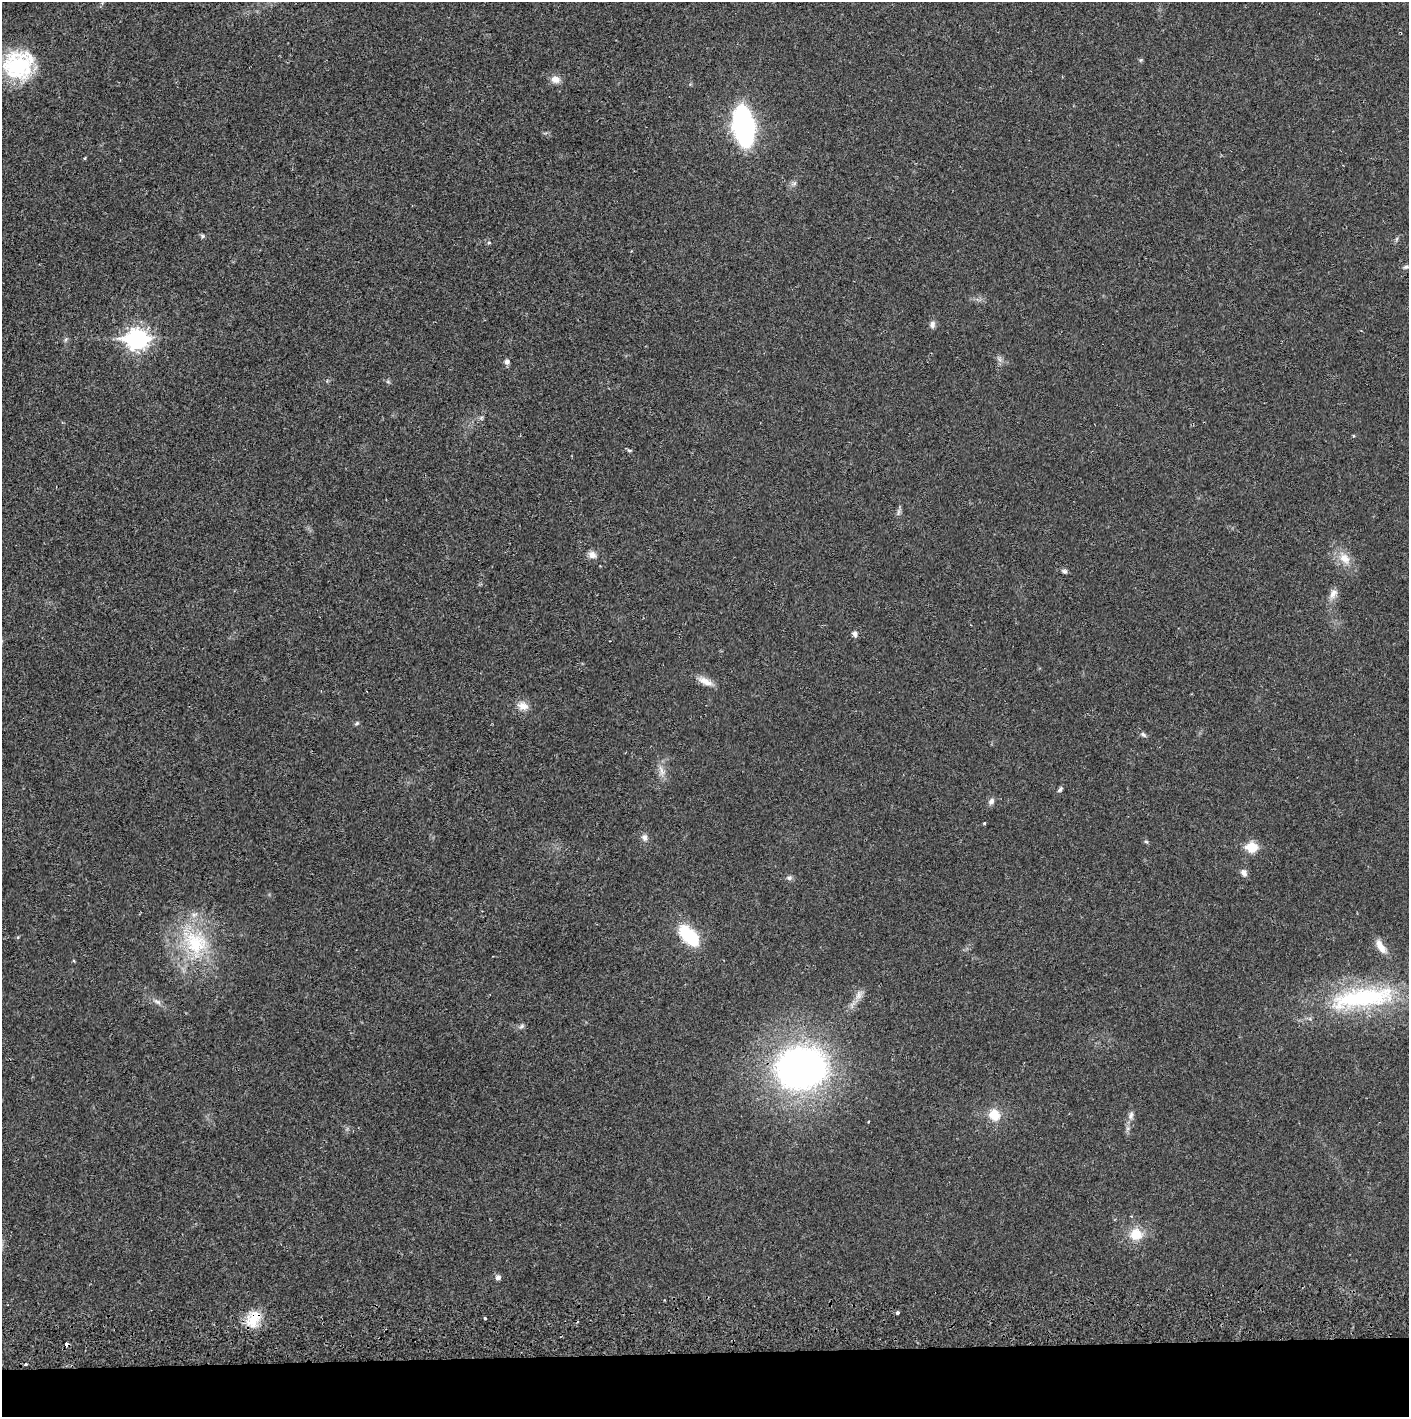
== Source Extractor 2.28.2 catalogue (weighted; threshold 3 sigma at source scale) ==
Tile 8 of 3 x 3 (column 2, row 3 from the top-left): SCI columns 1410-2816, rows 56-1470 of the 4229 x 4358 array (HDU 1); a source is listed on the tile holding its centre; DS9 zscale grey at full resolution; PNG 1411 x 1419 px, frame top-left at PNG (2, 2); no overlay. Shown black and unused: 4% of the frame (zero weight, under 2 of 3 exposures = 3% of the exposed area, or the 3 px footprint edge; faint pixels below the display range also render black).
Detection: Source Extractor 2.28.2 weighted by HDU 2 'WHT'; one run over the whole footprint, this tile lists its part. Background 0.0209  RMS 0.0035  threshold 0.0156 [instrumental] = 3 sigma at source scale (4.5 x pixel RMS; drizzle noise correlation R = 1.50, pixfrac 1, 0.05/0.05 arcsec/px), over >= 5 px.
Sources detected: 55; all 55 listed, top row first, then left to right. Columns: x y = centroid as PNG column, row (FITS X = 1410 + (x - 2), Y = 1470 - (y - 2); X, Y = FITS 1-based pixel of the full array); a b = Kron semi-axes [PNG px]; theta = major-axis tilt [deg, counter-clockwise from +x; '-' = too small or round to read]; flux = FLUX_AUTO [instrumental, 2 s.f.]
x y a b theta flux
1141 60 5 5 - 0.45
18 65 33 31 27 27
555 79 12 10 -21 2.5
744 126 26 13 -82 94
85 158 4 3 - 0.35
202 236 7 5 -23 0.57
1396 239 7 4 70 0.53
489 243 6 4 67 0.54
1406 267 8 5 14 0.77
932 324 9 7 76 1.4
66 339 7 4 71 0.55
137 339 9 8 - 160
999 359 7 4 -71 0.89
507 362 7 7 - 1.1
388 382 6 4 -19 0.5
1353 436 4 3 - 0.33
629 450 6 4 -28 0.49
898 512 10 4 77 0.87
592 555 10 9 - 2
1344 558 18 12 -44 4.7
1065 571 8 5 -37 0.8
1333 594 15 8 62 2.3
855 634 7 6 - 1.1
705 681 21 8 -26 3.3
523 706 15 11 -16 3.1
357 723 7 4 32 0.49
1143 735 9 5 -37 0.86
661 771 18 5 -70 2.1
1060 789 9 4 49 0.76
991 801 9 7 50 1.2
984 823 3 3 - 0.49
645 837 10 7 -83 1.4
1146 842 6 3 -2 0.44
1252 847 6 6 - 17
1244 873 9 7 -66 1.4
789 878 8 6 29 0.87
689 935 28 14 -44 17
18 937 5 4 - 0.36
195 943 38 30 -38 27
1381 946 22 8 -60 3.5
73 960 4 3 - 0.39
859 995 13 8 71 2.3
1362 998 97 26 8 49
157 1002 12 5 -29 1.3
521 1026 8 5 41 0.86
800 1068 42 36 10 150
994 1115 11 10 - 6.9
1131 1115 12 6 77 1.5
1136 1234 13 13 - 7
498 1277 6 6 - 1.2
897 1313 3 3 - 1.6
485 1318 3 3 - 1.5
253 1319 24 15 62 8.5
66 1344 4 4 - 2.4
26 1364 3 3 - 1.5
Overlapping masked pixels (flux is a lower limit): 2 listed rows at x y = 253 1319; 66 1344